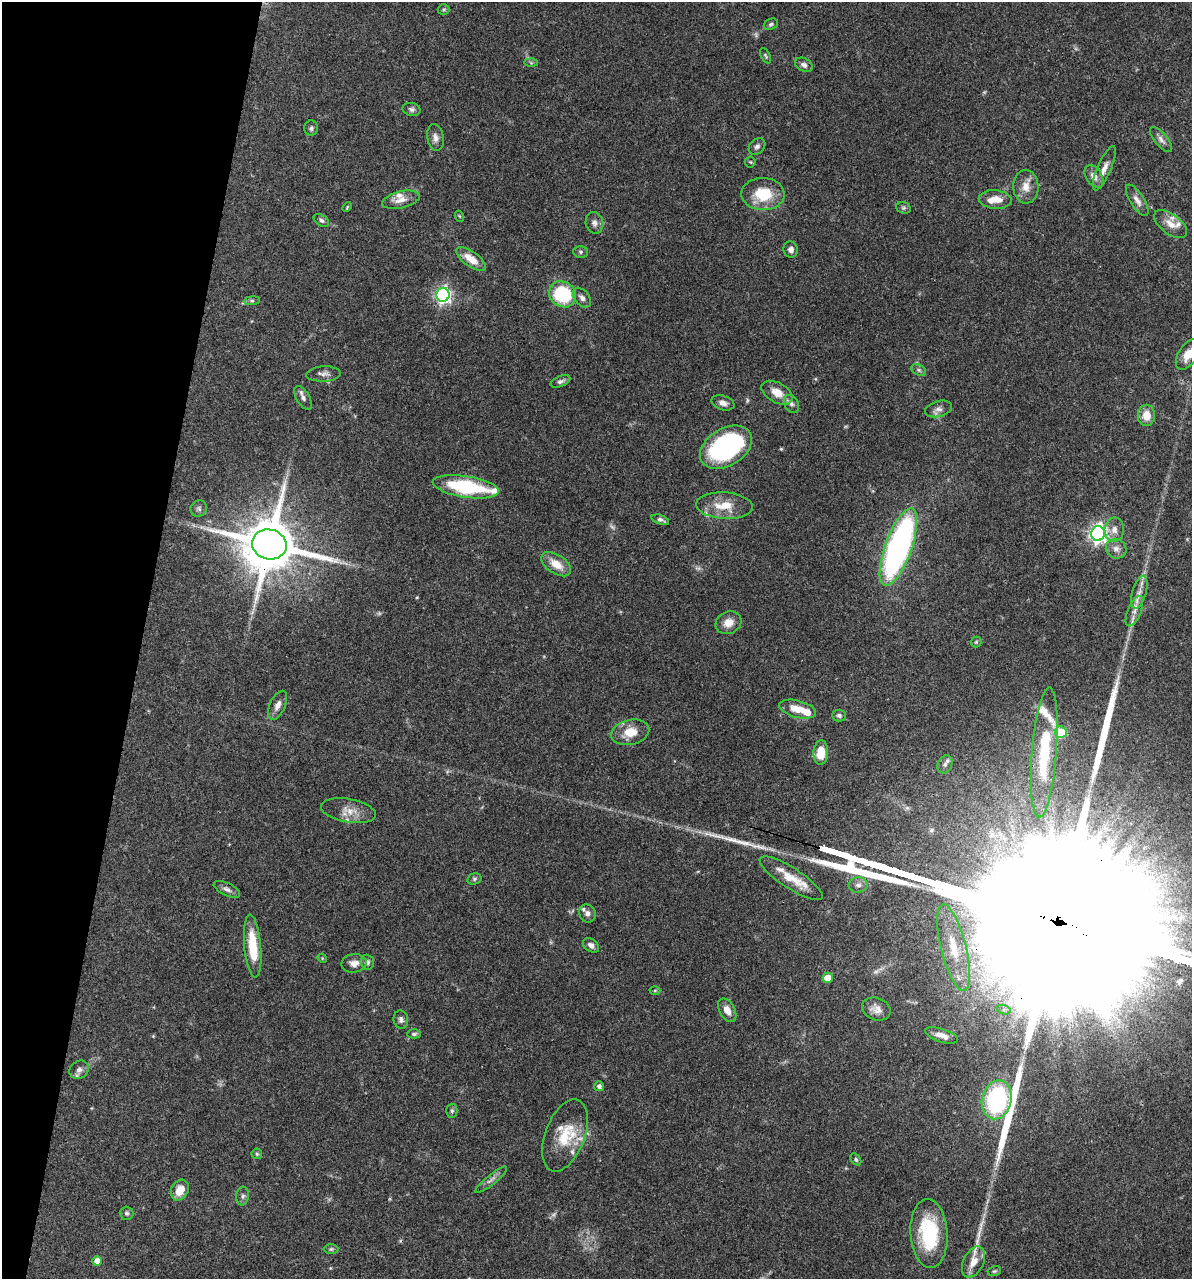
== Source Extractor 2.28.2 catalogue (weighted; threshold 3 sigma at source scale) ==
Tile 9 of 4 x 4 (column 1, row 3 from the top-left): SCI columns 248-1437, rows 1280-2556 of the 5129 x 5114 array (HDU 1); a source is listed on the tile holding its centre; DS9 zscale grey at full resolution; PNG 1194 x 1281 px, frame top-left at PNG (2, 2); each listed source drawn as its Kron ellipse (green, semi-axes under 4 px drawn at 4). Shown black and unused: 12% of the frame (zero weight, under 3 of 4 exposures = <1% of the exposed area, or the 3 px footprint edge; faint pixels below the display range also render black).
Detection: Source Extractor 2.28.2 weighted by HDU 2 'WHT'; one run over the whole footprint, this tile lists its part. Background 0.0744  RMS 0.0033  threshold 0.0147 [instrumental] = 3 sigma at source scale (4.5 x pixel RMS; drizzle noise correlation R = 1.50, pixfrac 1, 0.05/0.05 arcsec/px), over >= 5 px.
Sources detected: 127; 9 too faint to see at this stretch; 4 long thin detections or spike segments (spike, bleed or trail) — neither listed nor drawn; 14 inside a brighter listed object's ellipse — not listed separately; the other 100 listed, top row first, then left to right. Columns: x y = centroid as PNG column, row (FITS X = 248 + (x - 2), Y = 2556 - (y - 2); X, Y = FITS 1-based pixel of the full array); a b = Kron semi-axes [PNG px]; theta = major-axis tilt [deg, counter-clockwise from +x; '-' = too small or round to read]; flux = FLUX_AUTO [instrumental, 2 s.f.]
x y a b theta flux
444 10 6 5 - 0.56
771 24 7 5 21 0.73
766 56 8 4 -62 0.55
531 63 6 4 -2 0.47
804 65 9 6 -28 1.3
412 109 9 6 -13 1
311 128 8 6 90 0.8
435 138 13 8 -80 1.8
1161 140 15 6 -50 1.7
757 147 9 7 41 1
750 162 5 5 - 0.5
1104 168 24 7 66 2.6
1094 176 12 8 -57 2.3
1026 187 17 13 -87 3.9
763 194 21 16 -1 11
995 199 16 9 -4 4.4
401 200 19 8 13 3.1
1137 200 18 7 -58 2.1
347 207 5 3 - 0.3
903 208 7 5 -19 0.65
459 216 5 3 - 0.28
321 220 8 5 -34 0.84
594 223 11 9 -78 1.7
1171 224 19 10 -37 3.4
791 249 8 7 - 1.4
580 252 7 6 - 0.67
471 259 17 7 -35 4.8
562 294 14 12 -41 23
443 295 7 6 - 96
582 298 11 7 -52 1.4
252 301 8 4 7 0.61
1188 354 17 9 56 5.6
919 370 8 5 -27 0.76
323 374 17 7 3 1.7
560 381 10 5 22 1.1
777 393 17 10 -29 4.6
303 398 13 6 -58 1.5
723 403 12 7 -18 1.8
791 404 9 7 -59 1.2
939 409 14 8 15 1.8
1146 415 10 8 -90 4.4
726 447 28 18 31 56
466 487 33 10 -9 25
724 506 28 13 -3 7.8
199 509 8 7 - 1
660 520 9 4 -19 0.91
1114 530 12 9 85 2.2
1098 534 7 7 - 140
269 544 17 15 -13 2400
898 547 41 13 70 100
1116 549 10 9 - 1.9
556 564 17 9 -34 4.9
1139 592 17 7 73 2.5
1134 611 16 6 68 2.5
728 623 13 11 26 3.4
976 642 5 5 - 0.46
278 705 15 7 65 2.2
798 709 19 8 -15 4.9
839 715 7 6 - 0.82
630 732 19 12 13 5.9
1061 732 6 5 - 13
821 752 12 7 87 6.7
1044 752 65 12 85 23
945 764 9 7 65 1.3
348 811 28 11 -10 4.7
791 878 37 10 -33 6.6
474 879 7 5 15 0.64
858 885 9 7 8 1.6
227 889 14 6 -25 1.5
587 913 9 8 - 1.7
591 945 9 6 -35 1.6
253 946 31 8 -85 12
954 948 44 12 -76 13
322 958 5 4 - 0.28
367 962 7 7 - 1.4
354 963 12 9 4 2.4
828 978 5 5 - 6
655 990 5 3 - 0.34
876 1009 15 11 -23 2.6
727 1010 13 7 -62 2.6
1004 1010 7 4 -18 0.91
401 1019 9 7 -82 1.2
414 1034 7 4 1 0.65
941 1035 17 6 -18 2.6
79 1070 10 8 39 1.7
599 1086 5 5 - 1.1
997 1100 20 14 78 40
452 1111 7 5 -90 0.71
565 1135 38 19 69 11
257 1154 5 5 - 0.52
856 1159 7 4 -51 0.52
491 1180 20 5 39 1.6
180 1190 11 8 62 4.7
243 1196 9 6 82 1
127 1213 7 6 - 0.71
929 1233 34 18 -86 24
331 1249 7 5 1 0.57
97 1261 5 4 - 2.6
973 1262 16 10 63 3.8
994 1271 7 5 16 0.5
Overlapping masked pixels (flux is a lower limit): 2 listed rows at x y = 269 544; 954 948
Isophote crosses this tile's border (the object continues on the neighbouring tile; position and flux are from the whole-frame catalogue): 1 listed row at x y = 1188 354